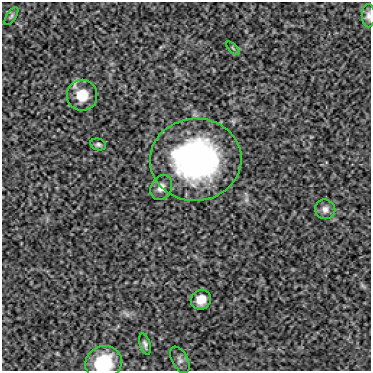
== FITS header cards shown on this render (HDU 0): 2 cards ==
NAXIS1  =                  369
NAXIS2  =                  369

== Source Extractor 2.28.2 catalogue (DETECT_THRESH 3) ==
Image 369 x 369 px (HDU 0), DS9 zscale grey, 1 PNG px = 1 image px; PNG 373 x 373 px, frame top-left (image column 1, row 369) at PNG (2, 2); each listed source drawn as its Kron ellipse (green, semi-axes under 4 px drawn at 4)
Background 32.1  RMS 13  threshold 39.7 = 3 sigma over >= 5 px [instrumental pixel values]
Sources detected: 12; all 12 listed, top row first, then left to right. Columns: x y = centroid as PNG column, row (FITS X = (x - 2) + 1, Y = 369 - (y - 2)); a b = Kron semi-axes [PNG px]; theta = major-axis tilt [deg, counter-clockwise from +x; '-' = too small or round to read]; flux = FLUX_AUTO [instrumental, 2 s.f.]
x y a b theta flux
11 16 10 4 56 1700
368 16 11 6 -90 3500
233 48 8 3 -45 1200
82 95 15 15 - 19000
98 145 8 6 -13 2200
196 160 46 41 4 200000
161 187 13 10 65 6000
325 209 10 9 - 4600
201 300 10 9 - 11000
145 344 11 5 -73 2600
180 360 14 7 -62 3900
103 363 18 16 28 39000
At the frame edge (FLAGS 8, measured only in part): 2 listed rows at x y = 368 16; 103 363